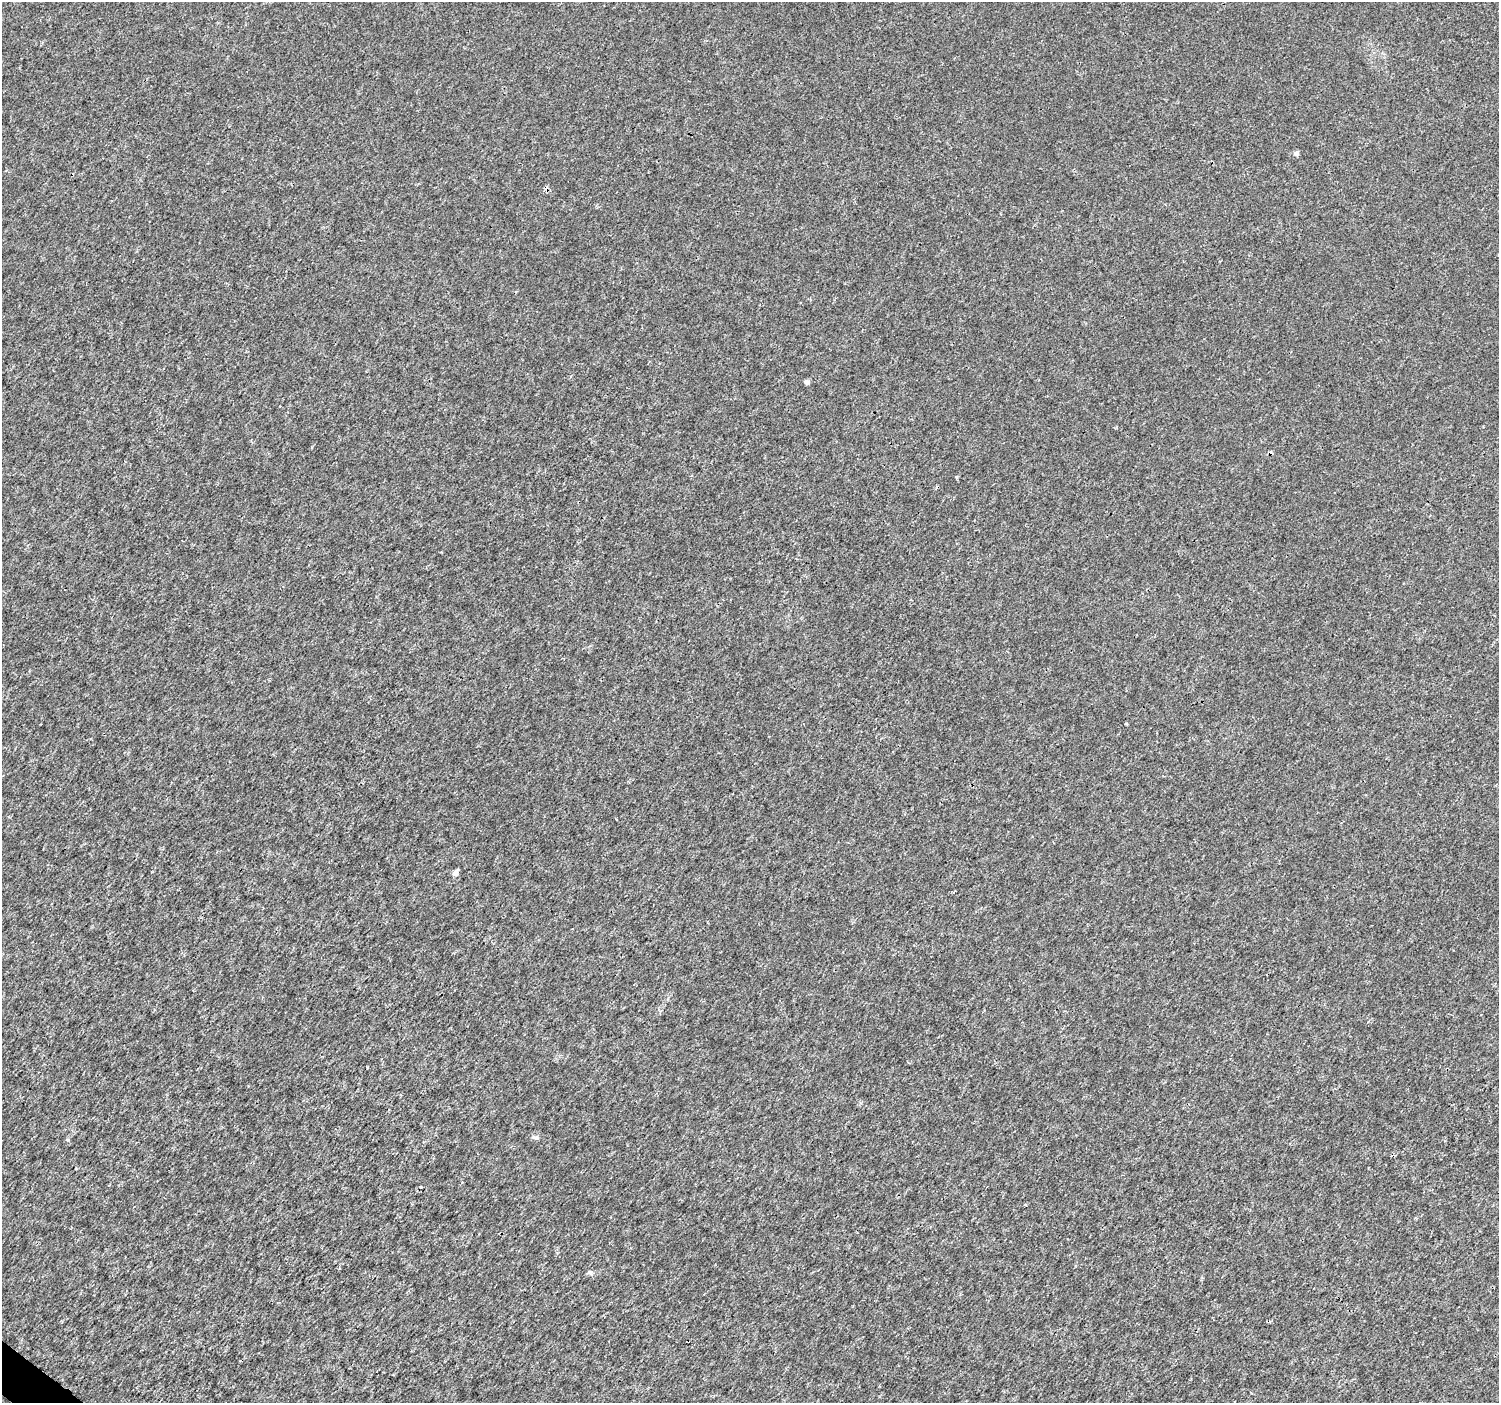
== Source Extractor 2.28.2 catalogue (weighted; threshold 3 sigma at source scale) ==
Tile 7 of 4 x 4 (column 3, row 2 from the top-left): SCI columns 2998-4494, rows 2982-4382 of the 6002 x 6027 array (HDU 1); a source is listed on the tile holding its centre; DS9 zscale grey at full resolution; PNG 1501 x 1405 px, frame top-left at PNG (2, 2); no overlay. Shown black and unused: <1% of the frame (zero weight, under 3 of 4 exposures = <1% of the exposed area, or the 3 px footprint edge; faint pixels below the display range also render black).
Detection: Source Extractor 2.28.2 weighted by HDU 2 'WHT'; one run over the whole footprint, this tile lists its part. Background 2.69e-04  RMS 0.0018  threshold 0.00826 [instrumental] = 3 sigma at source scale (4.5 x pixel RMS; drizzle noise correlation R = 1.50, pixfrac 1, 0.0396/0.0396 arcsec/px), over >= 5 px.
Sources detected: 6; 1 cosmic-ray / hot-pixel residue — not listed; the other 5 listed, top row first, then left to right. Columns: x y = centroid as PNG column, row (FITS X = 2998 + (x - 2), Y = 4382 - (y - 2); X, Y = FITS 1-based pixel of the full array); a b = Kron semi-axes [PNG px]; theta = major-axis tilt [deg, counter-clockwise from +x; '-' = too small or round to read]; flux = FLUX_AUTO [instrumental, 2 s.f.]
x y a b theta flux
1296 153 5 5 - 0.77
546 188 7 5 -85 0.51
807 382 4 4 - 0.76
455 873 5 4 - 1.3
535 1138 8 4 -18 0.37
Overlapping masked pixels (flux is a lower limit): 1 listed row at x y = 546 188